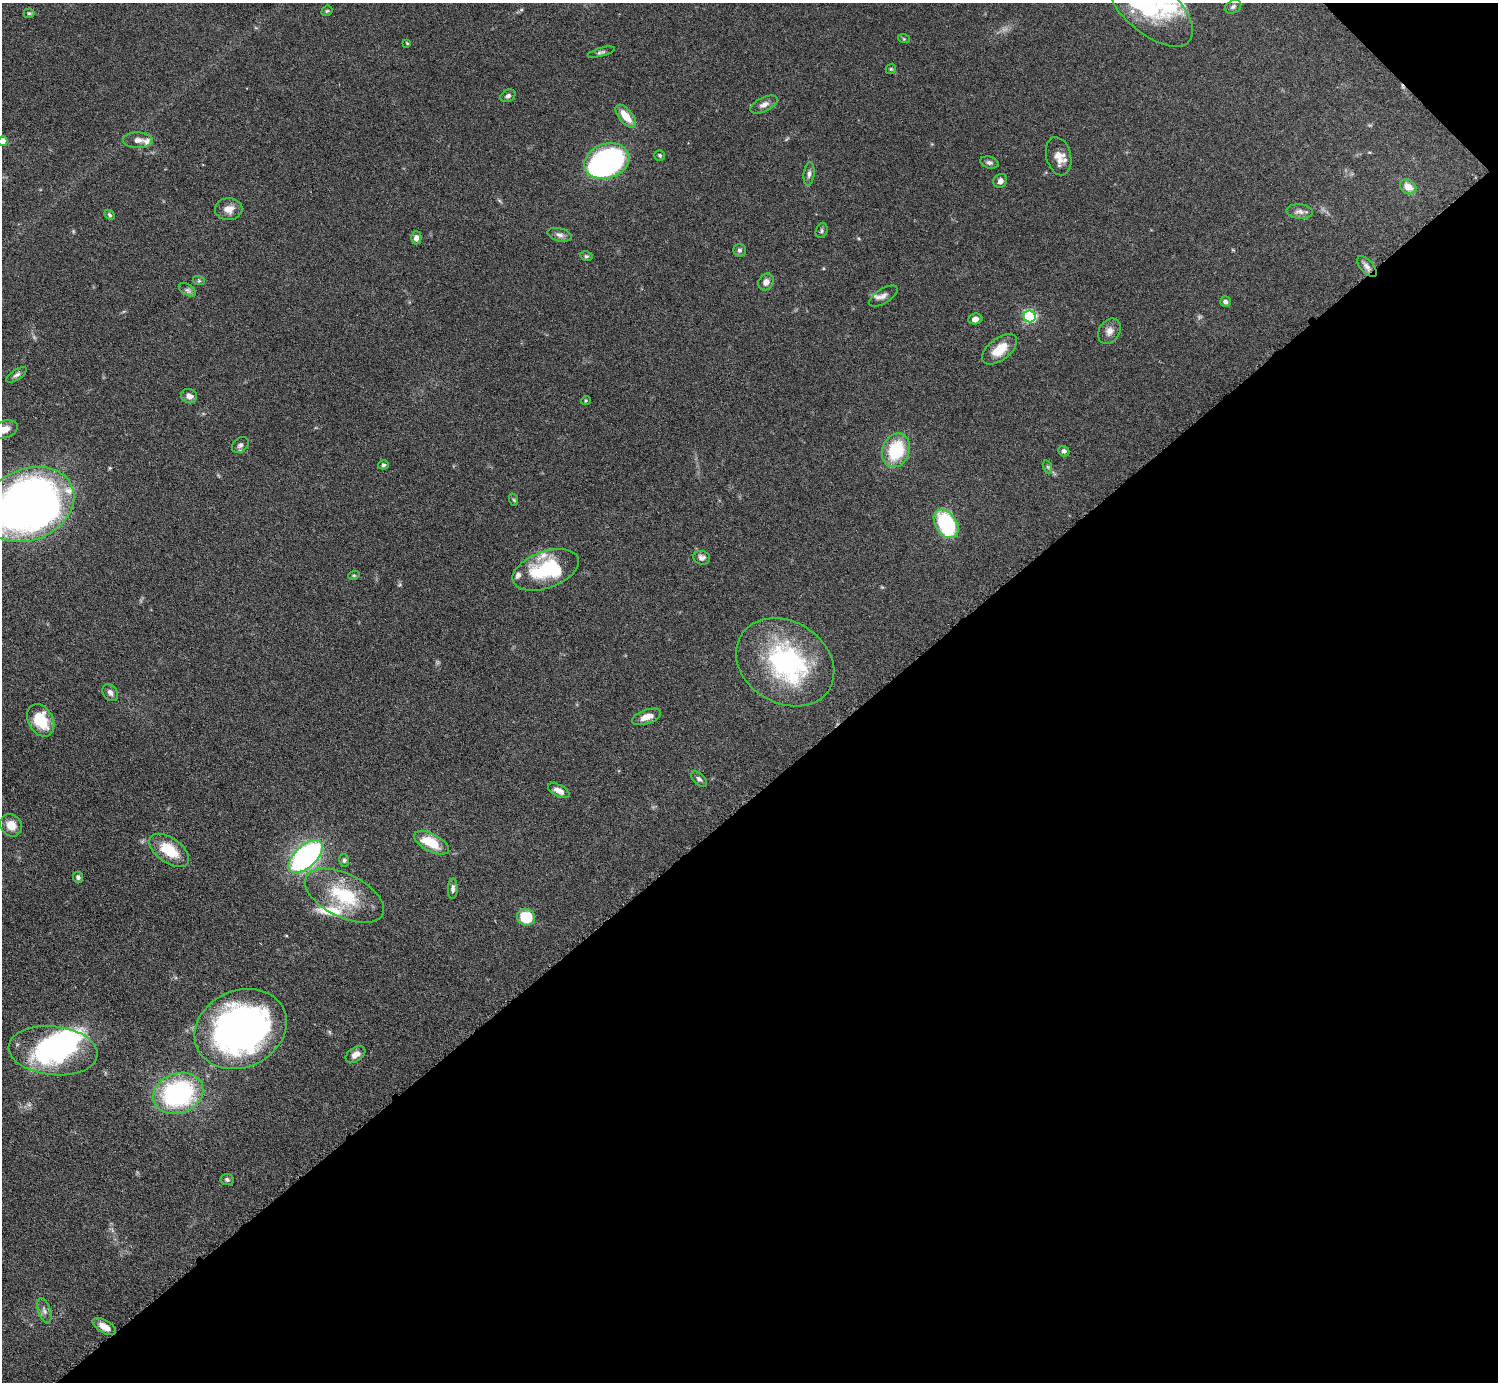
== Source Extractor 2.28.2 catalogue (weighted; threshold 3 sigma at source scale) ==
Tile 12 of 4 x 4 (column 4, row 3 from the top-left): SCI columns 4494-5989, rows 1690-3069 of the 6034 x 6030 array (HDU 1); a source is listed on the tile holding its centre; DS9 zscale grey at full resolution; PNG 1500 x 1384 px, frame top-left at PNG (2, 3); each listed source drawn as its Kron ellipse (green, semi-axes under 4 px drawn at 4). Shown black and unused: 43% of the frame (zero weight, under 4 of 7 exposures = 3% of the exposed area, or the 3 px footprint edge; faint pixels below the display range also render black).
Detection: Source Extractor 2.28.2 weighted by HDU 2 'WHT'; one run over the whole footprint, this tile lists its part. Background 0.073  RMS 0.0036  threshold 0.0146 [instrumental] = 3 sigma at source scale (4.09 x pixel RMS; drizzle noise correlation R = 1.36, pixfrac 0.8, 0.05/0.05 arcsec/px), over >= 5 px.
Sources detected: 88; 1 too faint to see at this stretch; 3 inside a brighter object's white glare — neither listed nor drawn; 9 inside a brighter listed object's ellipse — not listed separately; the other 75 listed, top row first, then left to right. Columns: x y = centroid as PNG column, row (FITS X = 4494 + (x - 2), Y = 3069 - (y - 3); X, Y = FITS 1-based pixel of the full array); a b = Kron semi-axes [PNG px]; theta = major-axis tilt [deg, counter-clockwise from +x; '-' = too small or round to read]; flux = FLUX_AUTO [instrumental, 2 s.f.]
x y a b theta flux
1149 6 53 26 -42 28
1233 7 9 6 29 0.87
327 11 6 4 42 0.42
29 13 5 5 - 0.45
904 39 6 3 -18 0.36
407 43 3 3 - 0.28
601 52 14 4 16 0.78
891 69 5 4 - 0.43
508 96 8 6 28 0.81
764 104 15 7 25 1.7
626 116 14 6 -50 4.9
138 140 15 8 -1 1.9
3 141 5 4 - 4
660 155 5 5 - 0.57
1059 156 19 12 -75 3.8
607 161 23 17 18 92
989 162 9 5 -14 0.87
809 174 11 5 83 1.1
1000 181 7 6 - 1.3
1408 187 9 7 -32 3.5
229 209 14 11 3 3
1300 212 13 7 -4 1.6
110 215 6 4 -42 0.55
822 231 8 5 69 0.66
559 235 12 6 -14 1.4
416 238 6 5 - 1.6
739 250 6 6 - 0.76
586 256 6 4 -12 0.53
1367 266 13 6 -47 1.5
199 281 6 4 -18 0.47
766 282 9 7 57 2
187 290 10 5 -33 0.85
883 296 16 7 32 1.8
1225 302 5 5 - 1
1029 316 6 6 - 49
975 319 7 5 10 1.6
1109 331 13 10 58 2.2
1000 349 20 11 38 5.9
16 375 12 5 34 1
189 396 8 7 - 1.8
586 400 5 3 - 0.32
5 429 13 8 18 2.3
240 445 9 6 43 1.1
896 450 17 13 68 17
1064 451 5 5 - 0.88
383 465 5 4 - 0.61
1048 467 6 4 -71 0.52
514 500 6 4 -71 0.42
28 505 47 35 23 230
946 524 16 10 -56 34
702 558 8 6 -15 1.3
546 570 35 18 20 22
354 575 6 3 18 0.36
785 662 52 41 -32 51
110 693 9 7 -56 1.3
647 717 15 7 19 3.2
41 720 17 12 -61 11
699 779 9 5 -43 0.91
559 791 12 5 -27 2.1
11 825 12 10 -48 3.7
431 843 19 8 -27 9.6
169 850 23 12 -36 9.6
306 857 21 11 43 80
344 860 6 5 - 0.6
78 877 5 5 - 0.82
453 889 10 5 88 1
344 896 43 21 -26 19
526 917 9 8 - 10
241 1029 47 38 25 140
53 1051 45 24 -6 44
355 1055 11 7 36 2.1
178 1093 25 20 21 53
227 1180 6 6 - 0.77
44 1311 13 6 -72 1.4
104 1326 13 6 -31 2.9
Isophote crosses this tile's border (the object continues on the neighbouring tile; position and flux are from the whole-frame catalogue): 4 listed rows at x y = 1149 6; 3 141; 5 429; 28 505